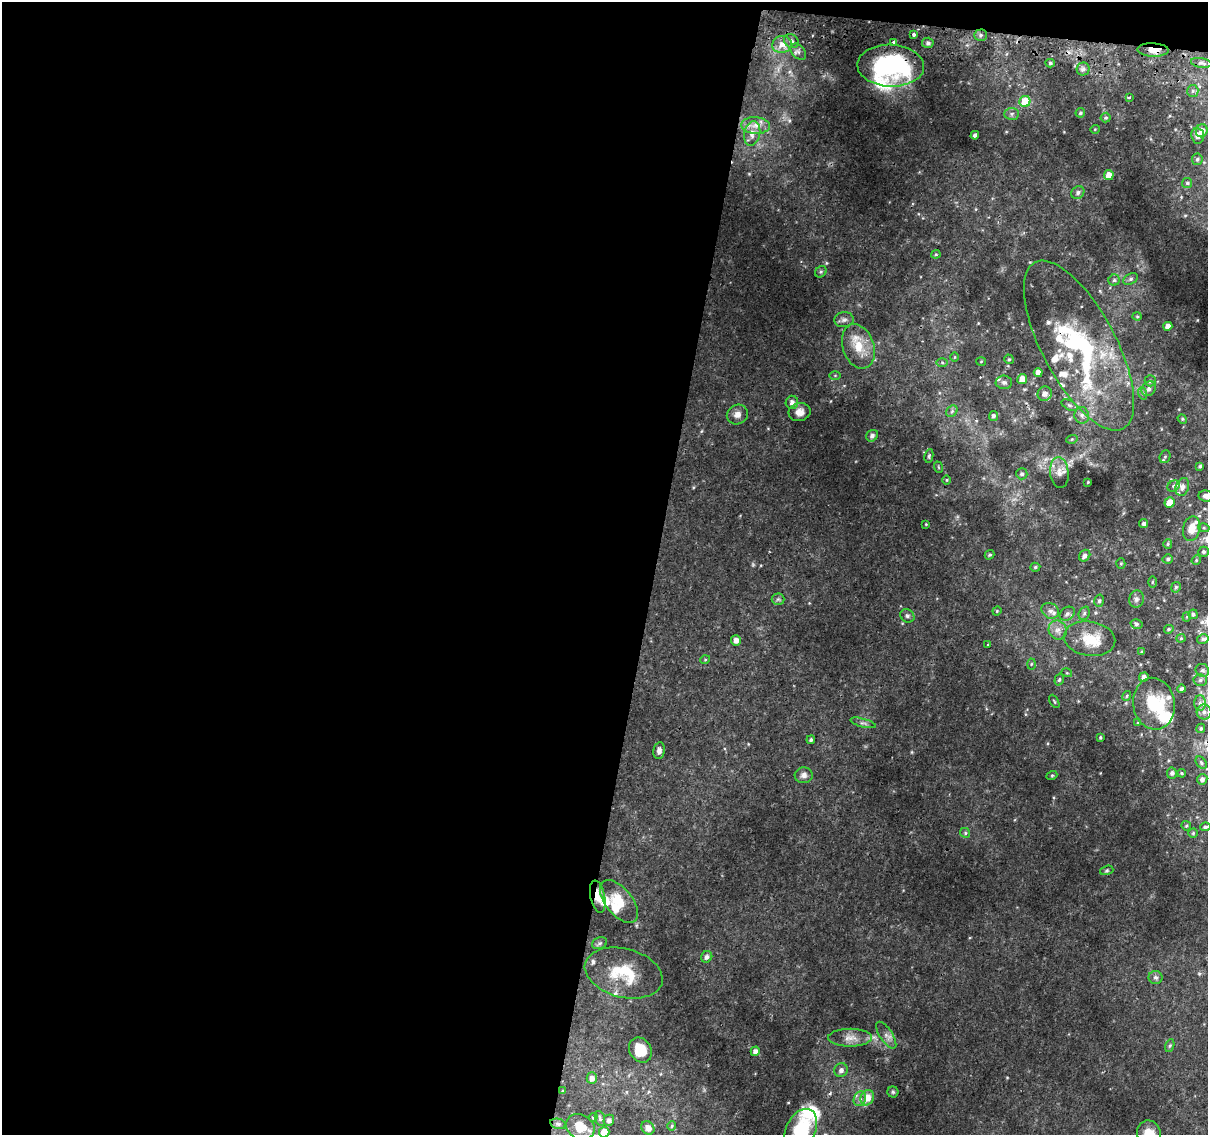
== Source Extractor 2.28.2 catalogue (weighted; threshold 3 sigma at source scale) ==
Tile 1 of 4 x 4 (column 1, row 1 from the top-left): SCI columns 6-1211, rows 3662-4794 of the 4844 x 5117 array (HDU 1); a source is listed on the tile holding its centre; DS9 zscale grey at full resolution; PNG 1210 x 1137 px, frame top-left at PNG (2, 2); each listed source drawn as its Kron ellipse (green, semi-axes under 4 px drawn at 4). Shown black and unused: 55% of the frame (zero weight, under 2 of 3 exposures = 2% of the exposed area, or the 3 px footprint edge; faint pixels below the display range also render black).
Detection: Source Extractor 2.28.2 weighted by HDU 2 'WHT'; one run over the whole footprint, this tile lists its part. Background 0.0172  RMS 0.004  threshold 0.0179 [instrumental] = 3 sigma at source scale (4.5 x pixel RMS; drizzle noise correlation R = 1.50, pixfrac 1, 0.0396/0.0396 arcsec/px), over >= 5 px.
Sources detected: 190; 2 inside a brighter object's white glare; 4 cosmic-ray / hot-pixel residue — neither listed nor drawn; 23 inside a brighter listed object's ellipse — not listed separately; the other 161 listed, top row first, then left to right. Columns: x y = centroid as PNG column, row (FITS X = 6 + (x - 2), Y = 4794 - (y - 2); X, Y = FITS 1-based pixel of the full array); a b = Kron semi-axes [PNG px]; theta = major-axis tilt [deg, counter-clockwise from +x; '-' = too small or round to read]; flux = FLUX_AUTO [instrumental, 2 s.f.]
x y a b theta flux
914 34 3 3 - 2.2
981 35 6 5 - 0.96
791 41 8 6 -35 1.3
894 42 3 3 - 2.3
928 43 6 5 - 1
782 44 9 8 - 3.3
1153 50 16 6 -2 3.2
798 52 9 6 -49 1.3
1050 63 4 4 - 0.68
1201 63 10 5 -9 1.2
891 66 33 21 -2 55
1083 69 6 6 - 1.2
1193 91 6 5 - 0.9
1129 98 3 3 - 0.93
1025 101 6 5 - 12
1080 113 5 4 - 0.57
1012 114 7 6 - 1.1
1106 118 5 5 - 0.64
755 126 14 8 -5 3.5
1095 129 5 3 - 0.3
1202 131 6 6 - 2.3
752 134 12 8 80 3
975 135 4 4 - 0.92
1198 136 8 6 -84 2.1
1197 159 5 5 - 0.72
1109 175 5 5 - 3.7
1187 183 5 5 - 0.61
1078 193 7 6 - 1
936 254 4 4 - 0.4
821 272 6 5 - 0.67
1131 279 8 5 27 0.87
1114 280 5 5 - 0.72
1137 316 4 4 - 0.44
844 320 10 7 6 1.5
1168 326 4 4 - 2.3
1079 345 94 37 -62 62
858 346 23 15 -71 9.5
955 357 5 3 - 0.32
1009 359 5 4 - 0.52
981 361 5 3 - 0.33
942 363 6 4 -1 0.62
1038 372 4 4 - 2.8
835 375 6 4 0 0.44
1022 379 5 4 - 3.7
1150 381 5 5 - 0.75
1004 382 8 7 - 1.2
1149 389 8 6 49 1.6
1142 393 6 4 -71 0.66
1045 394 7 7 - 2.5
792 402 6 6 - 1.7
1069 405 9 4 -27 0.93
952 411 6 5 - 0.75
799 412 11 9 10 2.9
737 414 11 9 29 2.4
1082 415 8 7 - 1.6
993 416 5 4 - 0.9
1182 419 5 4 - 0.47
872 436 6 5 - 1.2
1072 439 6 3 17 0.46
929 456 7 4 81 0.62
1165 457 6 5 - 0.68
1200 466 4 3 - 0.64
938 467 6 3 -71 0.34
1059 473 15 9 -83 3.1
1022 474 6 5 - 0.82
947 480 5 3 - 0.35
1088 482 3 3 - 0.32
1174 486 6 5 - 0.72
1182 487 9 6 69 1.9
1206 496 8 5 -5 2.2
1170 502 5 5 - 4.8
926 524 4 3 - 0.33
1144 524 4 4 - 0.93
1204 528 5 3 - 0.44
1192 529 12 8 76 5
1168 544 5 4 - 0.53
1203 552 5 5 - 0.77
989 555 5 4 - 0.63
1085 556 6 5 - 1.3
1168 559 5 4 - 0.71
1196 560 5 4 - 0.44
1121 564 5 4 - 0.48
1035 567 5 4 - 0.6
1152 582 5 3 - 0.38
1176 587 5 4 - 0.69
778 599 6 6 - 0.81
1136 599 9 7 76 1.3
1099 601 6 5 - 0.8
997 611 5 4 - 0.43
1050 611 9 7 -34 1.6
1084 613 7 5 68 0.85
1067 614 8 6 36 1.3
1193 614 5 4 - 0.86
907 616 7 6 - 0.91
1187 617 5 4 - 0.45
1136 624 6 4 -15 0.7
1169 629 5 4 - 0.54
1058 630 10 9 - 2.2
1181 638 4 4 - 0.42
1090 639 26 17 -9 9.3
1203 639 6 5 - 0.82
736 640 5 5 - 2
988 645 4 3 - 0.35
1142 652 4 3 - 0.51
705 660 5 3 - 0.36
1031 664 5 3 - 0.43
1202 670 7 6 - 1.2
1067 673 5 3 - 0.37
1144 677 4 4 - 1.4
1059 680 6 4 72 0.67
1200 680 7 6 - 0.99
1182 689 4 4 - 0.98
1127 696 5 3 - 0.41
1054 701 7 3 -60 0.41
1200 703 8 6 89 1.4
1154 704 26 21 -81 14
1204 712 7 7 - 1.7
863 723 13 4 -15 1
1138 723 4 4 - 0.42
1201 728 5 4 - 0.62
1100 737 3 3 - 0.36
811 740 4 4 - 0.64
659 750 8 5 80 1.4
1201 763 7 4 -52 0.7
1172 773 5 5 - 0.92
1182 773 4 3 - 0.43
804 775 9 8 - 1.8
1052 775 5 3 - 0.43
1202 779 5 5 - 1.2
1186 826 5 4 - 0.49
1205 827 5 4 - 0.75
965 833 5 4 - 0.58
1193 833 5 4 - 0.47
1107 870 6 4 18 0.64
598 897 16 7 -78 3.5
619 901 25 13 -51 8
599 943 8 5 21 0.89
707 957 6 5 - 1.4
624 973 40 24 -15 19
1155 977 7 6 - 1.1
886 1035 15 6 -56 1.9
850 1038 22 9 0 3.9
1170 1046 6 4 70 0.57
640 1050 13 10 -56 9.1
755 1051 5 4 - 1.8
841 1070 7 6 - 1.4
592 1078 5 5 - 1.8
563 1091 3 2 - 0.46
893 1092 5 5 - 0.6
867 1098 8 6 65 4.1
860 1099 7 6 - 1.3
593 1117 4 3 - 0.5
600 1119 8 5 -73 0.77
609 1120 5 5 - 1.1
558 1124 8 5 -12 0.77
672 1126 5 4 - 0.5
580 1127 15 12 -29 6.5
648 1128 7 6 - 1.9
801 1130 22 14 63 16
604 1132 5 5 - 7.8
1149 1134 14 12 -77 5.8
Overlapping masked pixels (flux is a lower limit): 4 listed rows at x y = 1153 50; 891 66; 1079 345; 598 897
Isophote crosses this tile's border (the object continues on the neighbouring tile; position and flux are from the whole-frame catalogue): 4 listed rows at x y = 1206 496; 801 1130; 604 1132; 1149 1134
Unlisted compact peaks at least as high as the median listed source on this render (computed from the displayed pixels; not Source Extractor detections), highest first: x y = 1197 320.